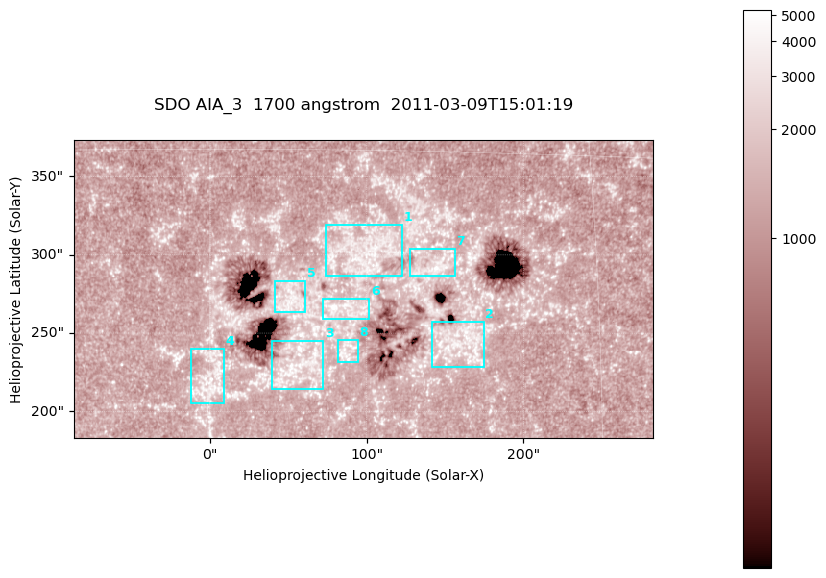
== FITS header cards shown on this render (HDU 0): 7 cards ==
TELESCOP= 'SDO     '           /
INSTRUME= 'AIA_3   '           /
WAVELNTH=                 1700 /
WAVEUNIT= 'angstrom'           /
DATE-OBS= '2011-03-09T15:01:19.712' /
CTYPE1  = 'HPLN-TAN'           /
CTYPE2  = 'HPLT-TAN'           /

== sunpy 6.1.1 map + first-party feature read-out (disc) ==
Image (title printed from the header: SDO AIA_3  1700 angstrom  2011-03-09T15:01:19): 603 x 310 px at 0.613 arcsec/px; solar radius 967 arcsec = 1577 px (partial field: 2.4% of the solar disc is inside the frame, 100% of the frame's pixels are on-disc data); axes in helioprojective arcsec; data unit not stated in the header (colour bar unlabelled)
Pointing: header CRPIX1/2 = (2053.97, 2042.58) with CRVAL1/2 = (0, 0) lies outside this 603 x 310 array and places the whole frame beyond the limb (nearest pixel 1.43 R_sun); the SolarSoft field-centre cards XCEN/YCEN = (97.75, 278.2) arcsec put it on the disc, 1852 arcsec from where CRPIX/CRVAL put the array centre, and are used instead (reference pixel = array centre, CRVAL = XCEN/YCEN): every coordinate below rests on XCEN/YCEN
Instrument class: DISC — disc imager (sunpy class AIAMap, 1700 A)
Bright regions (active regions / flare kernels): reference = the on-disc median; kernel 5 px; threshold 5 sigma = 1561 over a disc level ~1279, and >= 1.15x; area >= 186 px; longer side >= 4 px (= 2.5 arcsec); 8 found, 8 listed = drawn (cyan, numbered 1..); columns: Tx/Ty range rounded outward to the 2 arcsec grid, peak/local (2 s.f.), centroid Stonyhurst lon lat
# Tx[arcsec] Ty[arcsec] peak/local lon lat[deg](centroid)
1 74..124 286..320 3.3 +6 +11
2 140..176 228..258 3.3 +10 +7
3 40..74 214..246 4 +3 +6
4 -12..10 204..240 3.5 +0 +6
5 40..62 262..284 3.3 +3 +9
6 72..102 258..272 5.2 +5 +9
7 126..156 286..304 4.4 +9 +10
8 80..96 230..246 3.3 +5 +7